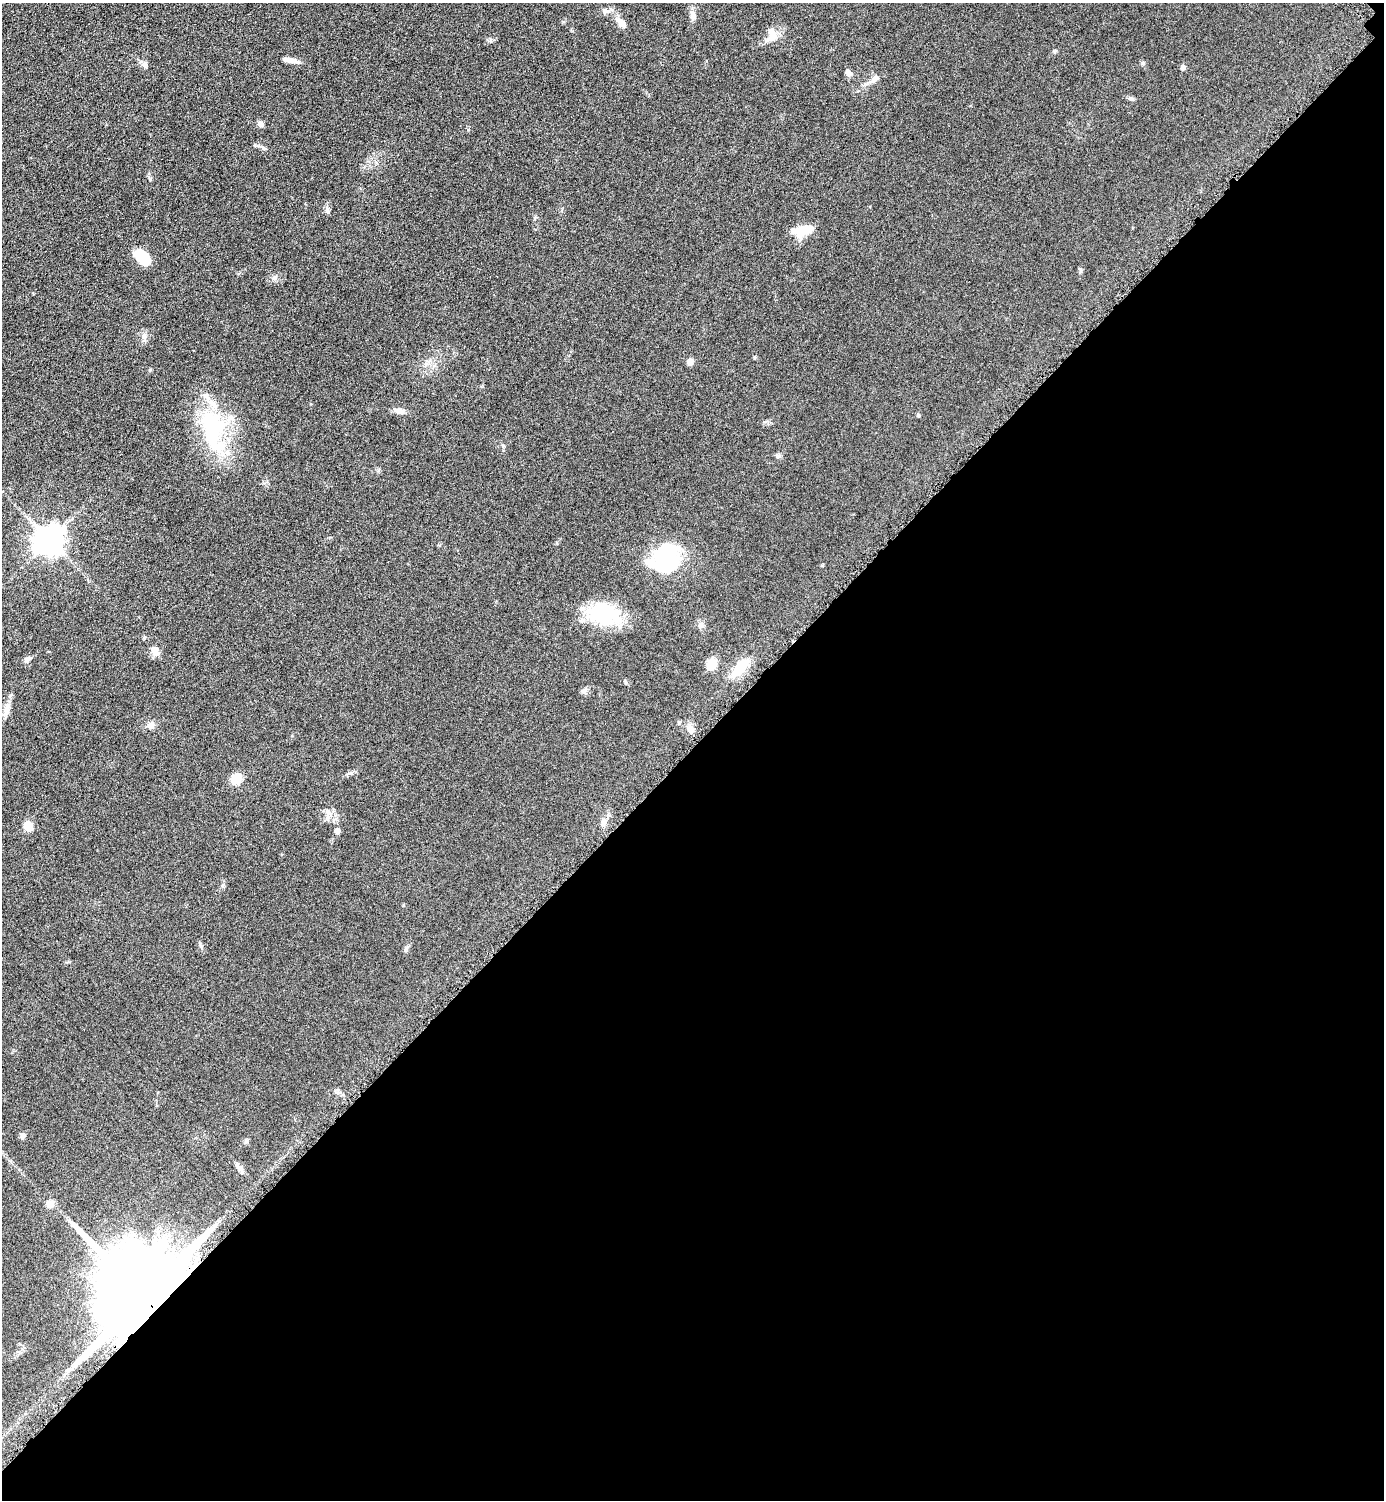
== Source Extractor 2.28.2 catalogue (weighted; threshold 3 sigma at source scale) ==
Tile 12 of 4 x 4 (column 4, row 3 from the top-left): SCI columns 4464-5845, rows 1513-3010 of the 6019 x 6019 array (HDU 1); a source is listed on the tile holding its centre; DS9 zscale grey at full resolution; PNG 1386 x 1502 px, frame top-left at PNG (2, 3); no overlay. Shown black and unused: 50% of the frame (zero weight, under 4 of 8 exposures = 1% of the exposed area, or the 3 px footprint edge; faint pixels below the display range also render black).
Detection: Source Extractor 2.28.2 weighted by HDU 2 'WHT'; one run over the whole footprint, this tile lists its part. Background 0.0761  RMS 0.0057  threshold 0.0234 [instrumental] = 3 sigma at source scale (4.09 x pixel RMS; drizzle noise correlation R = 1.36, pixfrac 0.8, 0.05/0.05 arcsec/px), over >= 5 px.
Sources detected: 53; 2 inside a brighter object's white glare — not listed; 3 inside a brighter listed object's ellipse — not listed separately; the other 48 listed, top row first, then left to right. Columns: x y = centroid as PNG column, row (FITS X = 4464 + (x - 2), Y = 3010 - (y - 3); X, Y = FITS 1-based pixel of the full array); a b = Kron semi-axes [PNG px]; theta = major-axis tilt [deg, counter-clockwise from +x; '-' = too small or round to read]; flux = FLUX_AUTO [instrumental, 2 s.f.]
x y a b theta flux
605 11 10 8 -13 2.1
693 16 14 7 -85 2.7
621 23 13 8 -39 3.3
772 35 18 10 -79 6.3
1055 51 6 4 44 0.68
290 60 22 5 -10 3.3
1143 63 6 5 - 0.81
145 65 8 7 - 1.7
1183 67 7 5 43 1.4
849 73 10 7 -57 1.7
875 79 14 6 47 2.4
1131 99 8 5 -25 1.2
260 124 7 6 - 1.9
327 210 9 5 -87 1.4
803 230 23 11 13 11
142 257 18 10 -45 15
1080 270 8 4 -82 0.82
274 278 7 6 - 1.3
144 336 8 6 89 1.9
690 362 7 6 - 3.1
400 411 13 7 -11 3.1
918 415 6 3 -72 0.57
213 429 61 29 -77 49
503 446 5 4 - 0.69
778 456 7 6 - 1.2
49 540 9 9 - 730
666 558 30 24 -60 44
604 613 46 26 -15 31
700 625 7 4 57 1.2
144 637 5 4 - 0.7
155 651 12 8 -68 4.3
27 659 9 6 37 1.9
711 665 12 10 43 6.4
740 668 26 11 49 12
584 691 6 6 - 1.2
7 708 16 7 74 3.5
679 722 5 5 - 0.91
150 725 10 9 - 2.7
691 729 11 7 -68 2.9
236 779 5 5 - 31
328 813 16 8 -81 3.5
603 823 10 7 78 2.7
28 826 9 7 -73 7.2
337 831 6 6 - 1.8
22 1136 7 5 78 1.8
238 1166 14 5 -42 2
50 1204 5 5 - 12
144 1295 28 19 -47 18000
Overlapping masked pixels (flux is a lower limit): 1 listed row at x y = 144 1295
Unlisted compact peaks at least as high as the median listed source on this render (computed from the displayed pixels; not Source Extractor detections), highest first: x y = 822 565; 351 773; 201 946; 468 130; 754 357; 491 40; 535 218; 223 885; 406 948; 764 422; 563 22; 403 905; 246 1141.